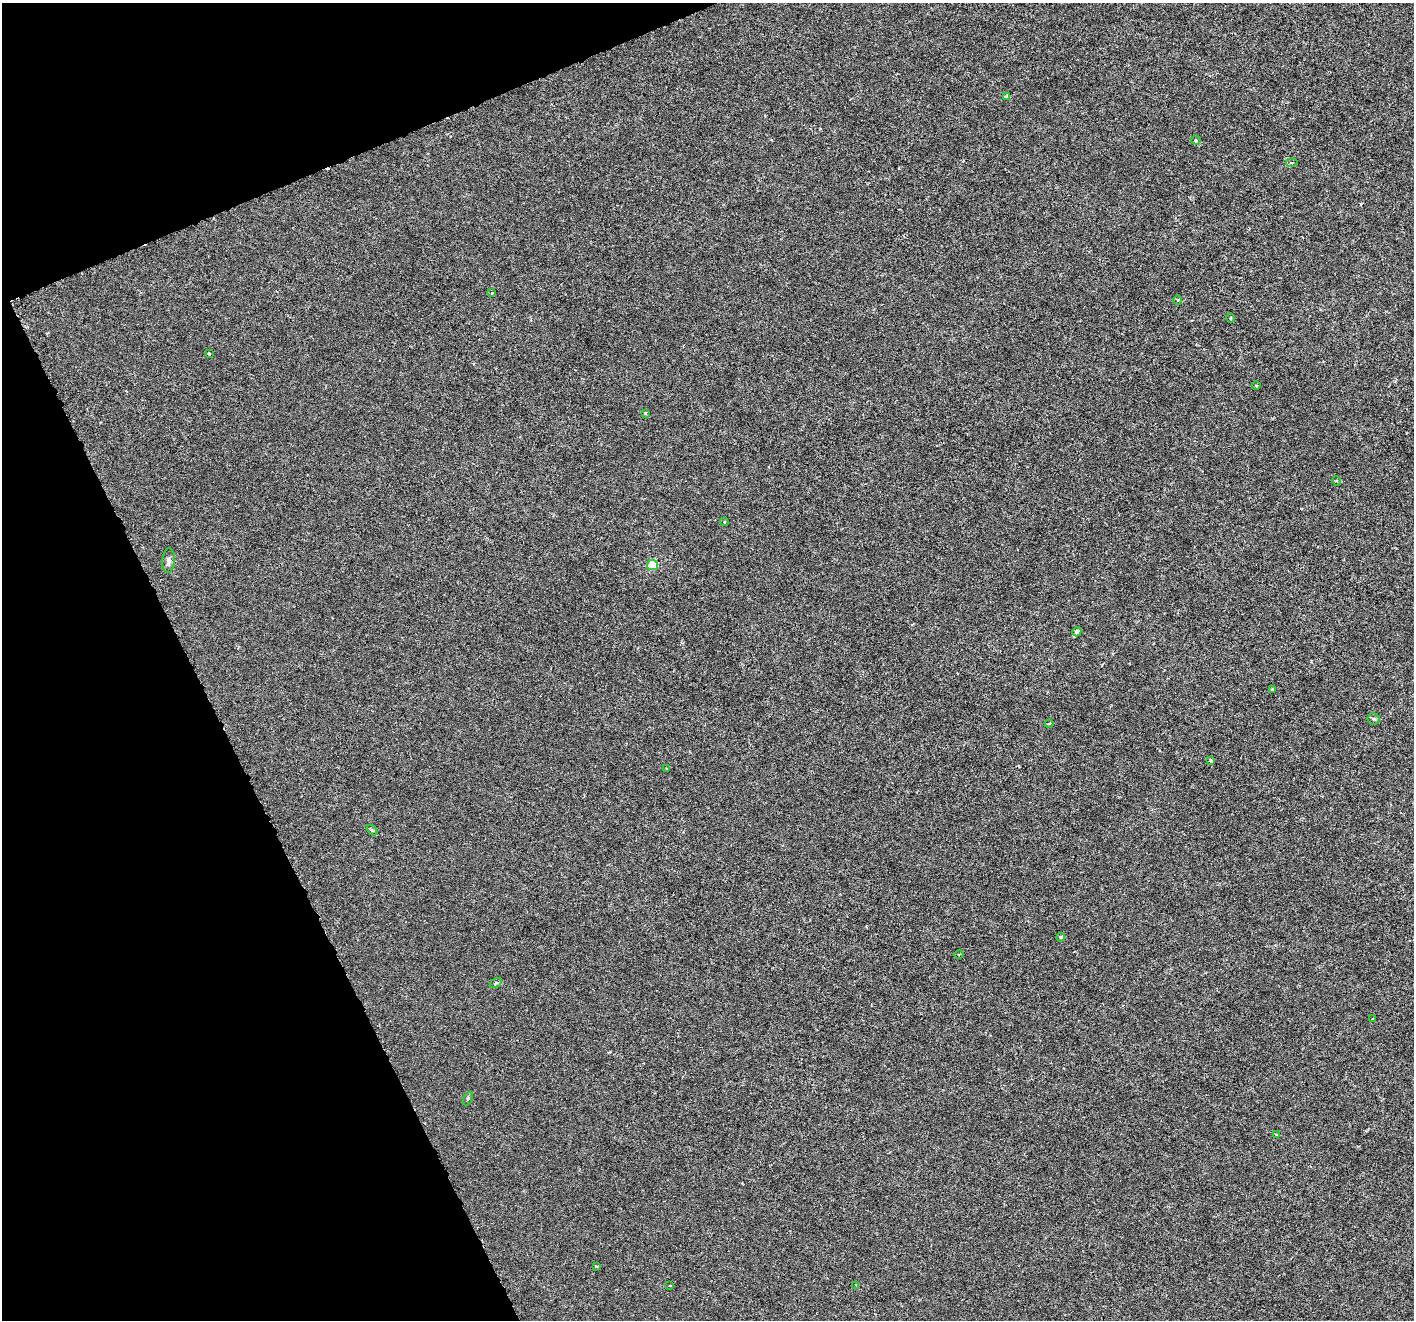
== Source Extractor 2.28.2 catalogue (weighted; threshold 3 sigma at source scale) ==
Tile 5 of 4 x 4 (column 1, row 2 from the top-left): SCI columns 7-1418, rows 2786-4103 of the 5655 x 5515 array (HDU 1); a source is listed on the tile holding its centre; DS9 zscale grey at full resolution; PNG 1416 x 1322 px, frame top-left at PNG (2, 3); each listed source drawn as its Kron ellipse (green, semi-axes under 4 px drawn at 4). Shown black and unused: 20% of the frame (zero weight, under 3 of 6 exposures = <1% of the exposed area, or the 3 px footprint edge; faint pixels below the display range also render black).
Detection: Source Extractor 2.28.2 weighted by HDU 2 'WHT'; one run over the whole footprint, this tile lists its part. Background -2.01e-04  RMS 9.2e-04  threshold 0.00376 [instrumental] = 3 sigma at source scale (4.09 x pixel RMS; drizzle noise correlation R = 1.36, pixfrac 0.8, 0.0396/0.0396 arcsec/px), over >= 5 px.
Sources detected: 31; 1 cosmic-ray / hot-pixel residue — neither listed nor drawn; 1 inside a brighter listed object's ellipse — not listed separately; the other 29 listed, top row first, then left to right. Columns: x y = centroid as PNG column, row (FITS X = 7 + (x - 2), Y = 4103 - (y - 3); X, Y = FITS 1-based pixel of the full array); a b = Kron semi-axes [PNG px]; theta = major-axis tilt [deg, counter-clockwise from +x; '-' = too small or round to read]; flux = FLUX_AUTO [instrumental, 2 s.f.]
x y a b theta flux
1007 96 4 3 - 0.4
1196 140 5 4 - 0.15
1292 163 6 3 10 0.095
492 293 4 3 - 0.11
1178 300 5 4 - 0.1
1230 318 5 3 - 0.09
209 354 3 3 - 0.15
1256 386 4 3 - 0.094
645 413 4 4 - 0.078
1337 481 5 3 - 0.076
724 522 4 3 - 0.094
168 561 12 6 84 0.38
652 565 5 5 - 3.6
1077 632 5 4 - 0.25
1272 689 4 4 - 0.18
1374 719 6 5 - 0.22
1049 724 4 3 - 0.081
1211 761 3 3 - 0.24
666 769 3 2 - 0.096
372 830 6 4 -44 0.1
1061 937 4 4 - 0.15
959 954 4 3 - 0.057
496 983 7 4 34 0.11
1373 1019 3 2 - 0.063
468 1098 7 4 63 0.16
1277 1135 4 4 - 0.11
596 1266 3 2 - 0.074
856 1285 4 3 - 0.066
670 1286 3 2 - 0.066